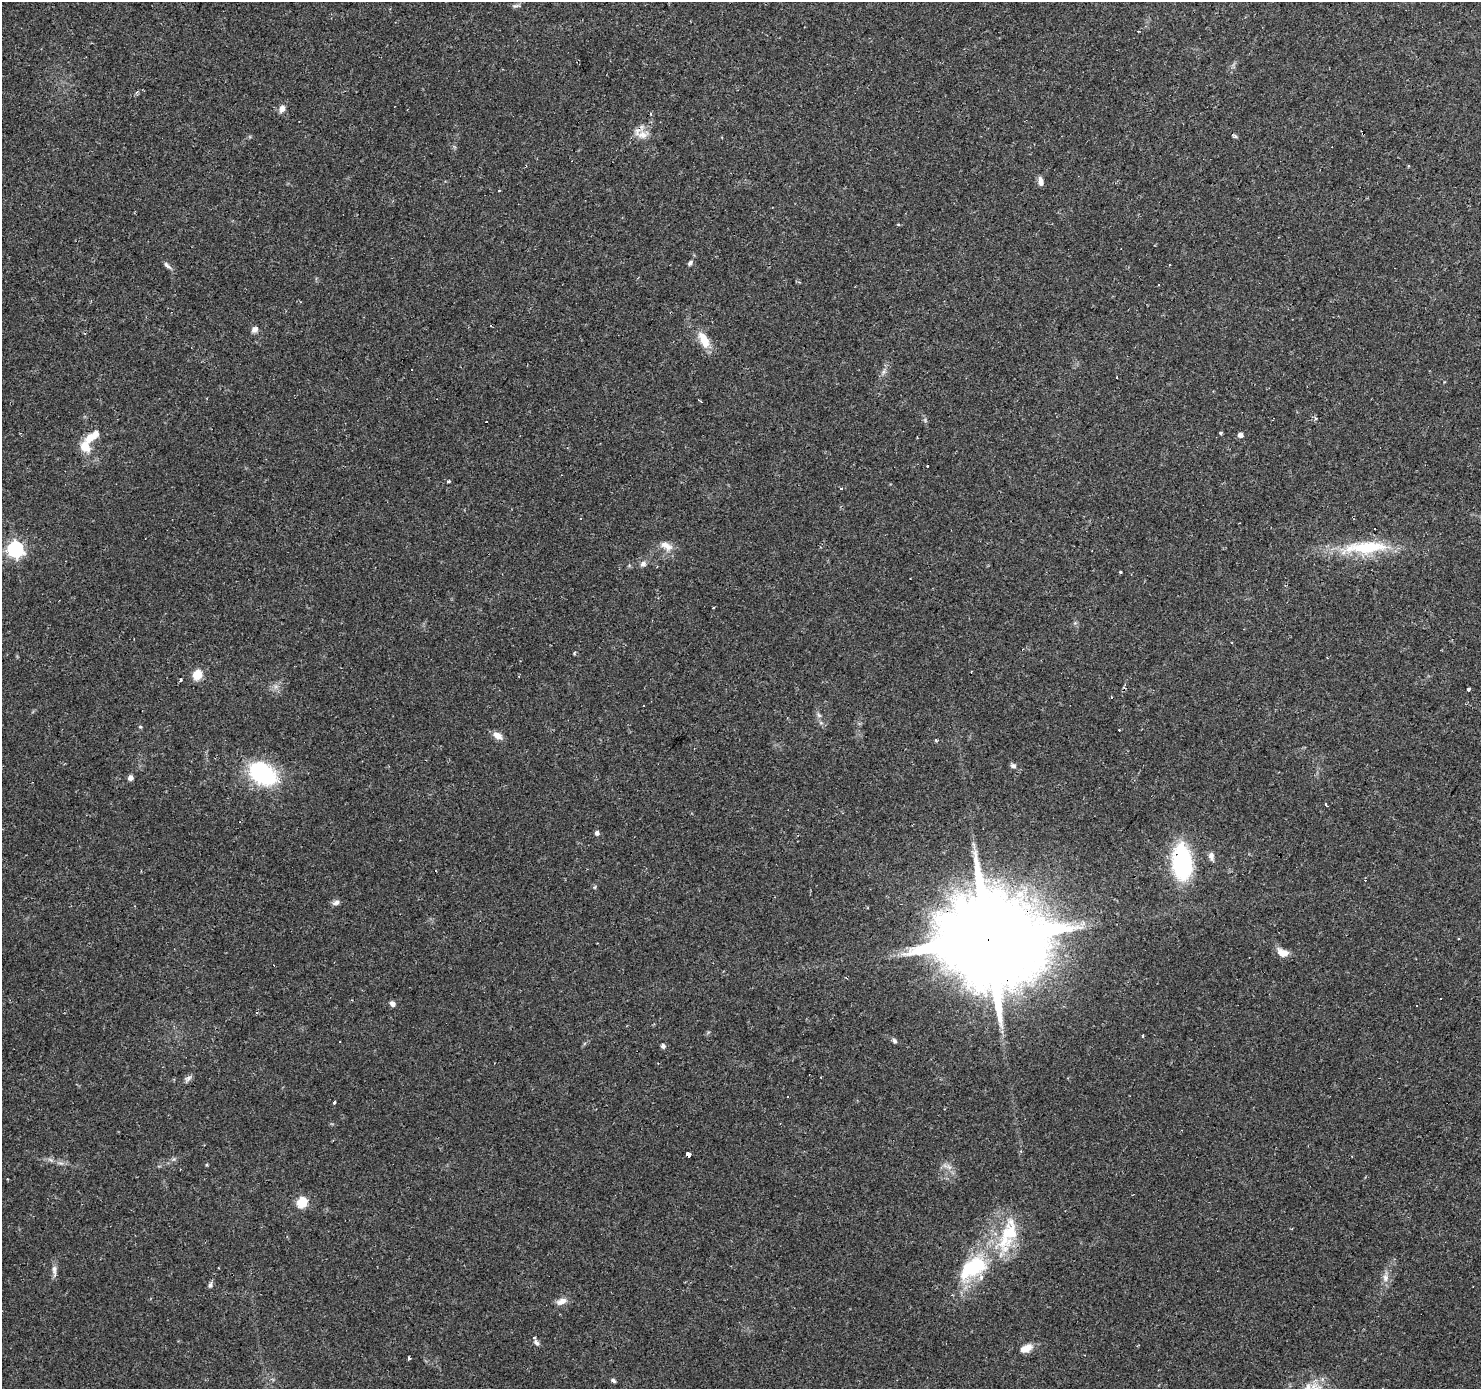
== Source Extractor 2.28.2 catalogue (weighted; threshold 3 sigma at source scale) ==
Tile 10 of 4 x 4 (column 2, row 3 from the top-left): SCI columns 1481-2959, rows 1569-2955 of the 5921 x 5977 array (HDU 1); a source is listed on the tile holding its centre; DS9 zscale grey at full resolution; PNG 1483 x 1391 px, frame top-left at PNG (2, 2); no overlay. Shown black and unused: <1% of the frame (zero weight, under 2 of 3 exposures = <1% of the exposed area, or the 3 px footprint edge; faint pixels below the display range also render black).
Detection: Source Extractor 2.28.2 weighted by HDU 2 'WHT'; one run over the whole footprint, this tile lists its part. Background 0.0429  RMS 0.0034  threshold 0.0153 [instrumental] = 3 sigma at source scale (4.5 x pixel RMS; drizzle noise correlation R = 1.50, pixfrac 1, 0.0396/0.0396 arcsec/px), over >= 5 px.
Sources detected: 90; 22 cosmic-ray / hot-pixel residue — not listed; the other 68 listed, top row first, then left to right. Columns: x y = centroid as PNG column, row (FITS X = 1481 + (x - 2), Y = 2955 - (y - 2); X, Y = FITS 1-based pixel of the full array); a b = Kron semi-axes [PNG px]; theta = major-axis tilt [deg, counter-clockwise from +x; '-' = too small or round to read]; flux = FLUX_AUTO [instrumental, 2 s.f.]
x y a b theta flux
516 6 12 4 9 0.83
282 109 10 7 70 1.7
1363 134 3 3 - 1.8
642 135 18 10 -10 3.7
1235 136 6 5 - 0.54
1040 181 11 5 -84 1.7
898 224 4 3 - 0.39
690 263 7 5 48 0.87
167 265 13 4 -40 1.2
255 329 8 7 - 1.4
704 340 23 10 -63 5.9
699 400 5 2 - 0.49
1220 433 3 3 - 0.7
1240 435 5 4 - 1.6
92 436 20 9 33 5.2
85 446 12 10 -64 5.8
448 481 3 2 - 1.4
841 488 3 3 - 1.4
666 546 19 10 -34 3.3
1366 547 64 15 4 21
15 549 7 6 - 100
643 564 7 7 - 1.3
1120 572 3 3 - 0.51
714 608 3 3 - 0.59
575 652 4 4 - 0.48
197 675 5 5 - 19
180 680 3 3 - 0.85
1469 689 4 3 - 1.9
818 715 7 4 -70 0.74
140 727 5 4 - 0.38
498 736 11 7 -30 2.8
936 740 4 3 - 0.48
1013 766 7 6 - 0.99
262 773 34 22 -36 30
130 778 6 5 - 1.3
1326 804 4 3 - 0.38
597 833 5 4 - 1.2
974 845 12 3 -75 0.97
1211 856 10 6 -82 1.6
1182 863 28 16 -85 45
595 887 6 3 71 0.37
336 903 10 6 22 1.2
988 940 27 24 52 9600
1282 953 12 8 -20 3.8
392 1004 7 6 - 1.2
1416 1006 3 3 - 0.63
1142 1036 3 3 - 1.2
895 1041 7 5 -57 0.76
663 1046 4 4 - 1.1
188 1079 12 6 43 1.1
334 1102 4 3 - 1.4
688 1155 4 3 - 18
1351 1156 3 2 - 0.22
50 1160 8 3 -44 0.59
206 1165 4 3 - 0.35
949 1167 8 5 -45 1.2
302 1202 6 5 - 24
1008 1235 57 22 69 21
973 1268 44 24 35 26
54 1270 14 6 90 1.6
1385 1278 12 8 -84 2.1
210 1285 8 6 64 0.89
562 1301 14 7 17 2.3
536 1342 7 5 -55 1
1026 1348 14 7 26 3.7
409 1358 3 3 - 0.54
613 1380 6 4 -30 0.72
1308 1387 13 9 80 3.1
Overlapping masked pixels (flux is a lower limit): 4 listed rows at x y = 1363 134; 92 436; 988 940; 688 1155
Isophote crosses this tile's border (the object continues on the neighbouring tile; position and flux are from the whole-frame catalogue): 1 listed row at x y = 1308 1387